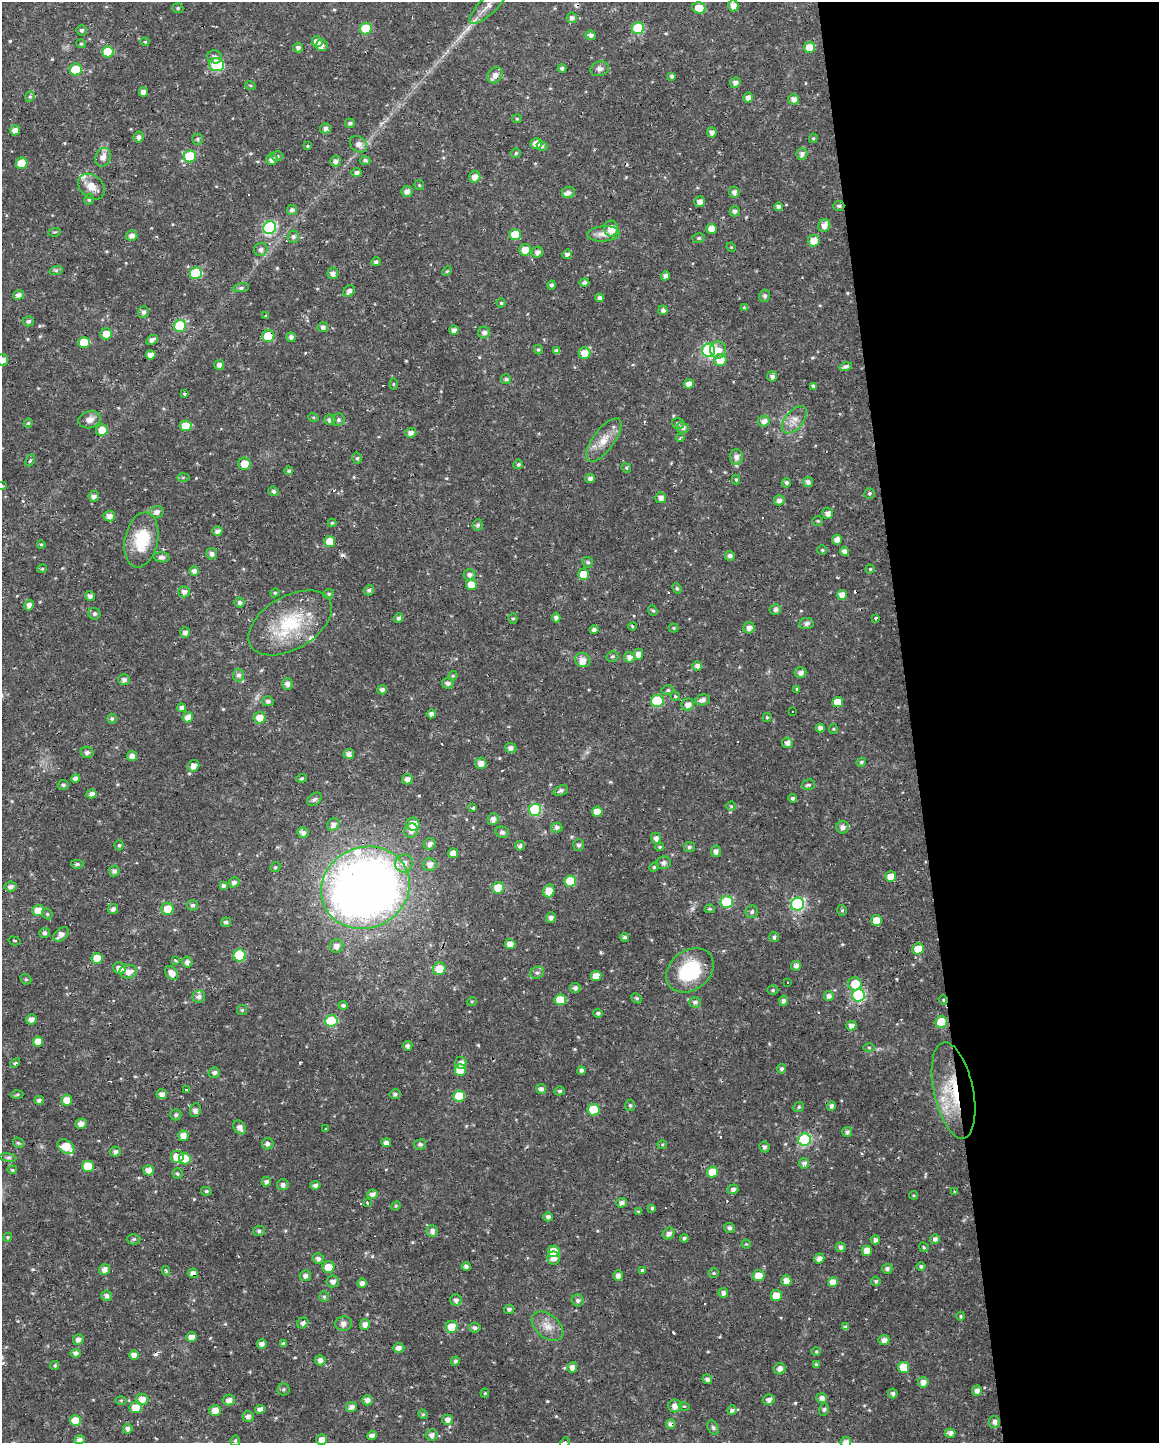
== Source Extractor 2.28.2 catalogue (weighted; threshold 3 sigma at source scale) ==
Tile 8 of 4 x 3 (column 4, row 2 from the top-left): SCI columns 3471-4627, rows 1450-2890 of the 4627 x 4382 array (HDU 1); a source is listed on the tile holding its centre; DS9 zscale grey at full resolution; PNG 1161 x 1445 px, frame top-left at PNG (2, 2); each listed source drawn as its Kron ellipse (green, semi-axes under 4 px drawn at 4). Shown black and unused: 21% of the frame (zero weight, under 2 of 3 exposures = <1% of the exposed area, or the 3 px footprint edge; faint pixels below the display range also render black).
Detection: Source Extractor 2.28.2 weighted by HDU 2 'WHT'; one run over the whole footprint, this tile lists its part. Background 0.0217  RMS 0.0028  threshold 0.0124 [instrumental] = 3 sigma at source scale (4.5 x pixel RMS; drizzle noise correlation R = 1.50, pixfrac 1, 0.0396/0.0396 arcsec/px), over >= 5 px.
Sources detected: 562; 22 cosmic-ray / hot-pixel residue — neither listed nor drawn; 8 inside a brighter listed object's ellipse — not listed separately; of the other 532, all 500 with FLUX_AUTO >= 0.283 (the completeness limit of this list) listed and drawn (32 fainter detections not listed), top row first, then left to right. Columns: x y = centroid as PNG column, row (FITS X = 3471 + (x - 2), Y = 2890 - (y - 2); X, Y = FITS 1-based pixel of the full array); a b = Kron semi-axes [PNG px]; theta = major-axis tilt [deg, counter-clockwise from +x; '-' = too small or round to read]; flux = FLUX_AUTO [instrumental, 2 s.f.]
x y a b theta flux
488 6 24 8 44 3.2
733 6 5 5 - 1.7
178 8 6 5 - 0.39
699 8 7 5 -12 4.9
572 18 5 5 - 1.1
638 28 6 6 - 17
366 29 6 5 - 9.2
82 30 5 5 - 0.58
591 35 5 4 - 0.98
145 42 4 4 - 0.31
317 42 5 5 - 2
81 44 5 4 - 0.38
321 45 6 5 - 1.3
810 47 5 5 - 4.5
298 48 5 5 - 0.82
108 52 6 5 - 8.5
215 57 7 6 - 0.81
216 65 7 6 - 22
562 68 4 4 - 0.65
76 69 6 6 - 7.3
600 69 9 7 18 0.94
495 75 9 7 56 1.9
672 76 3 3 - 1.1
735 83 5 5 - 1.2
250 85 5 3 - 0.3
143 92 4 4 - 1.2
30 97 5 4 - 0.46
748 98 5 4 - 1.3
794 99 5 5 - 1.4
517 119 5 4 - 0.31
350 123 5 4 - 0.74
325 128 5 5 - 1.1
15 130 5 5 - 1.6
712 132 5 4 - 1.2
139 137 5 5 - 0.97
813 138 5 4 - 0.38
197 139 5 5 - 0.51
536 143 6 5 - 2.4
359 144 9 7 -43 1.7
307 146 4 3 - 0.3
542 146 5 4 - 0.62
516 153 5 4 - 0.42
802 154 6 5 - 0.95
190 156 6 6 - 14
277 156 6 5 - 0.44
103 157 9 7 68 1.8
272 159 6 5 - 1.2
365 160 5 4 - 0.64
336 161 5 5 - 1.1
22 163 6 5 - 5.7
357 173 5 4 - 1
475 177 6 5 - 1.8
419 185 5 4 - 0.32
91 186 15 11 -41 3.3
407 191 5 5 - 1.3
569 192 6 5 - 1.1
734 192 5 5 - 1.1
89 199 6 4 72 0.49
700 202 5 5 - 1.5
839 206 5 5 - 0.57
778 207 4 4 - 1.1
292 210 5 5 - 0.88
735 211 5 5 - 0.9
824 225 6 6 - 1.8
269 228 7 6 - 35
611 229 8 7 - 3.7
712 229 5 5 - 3.1
55 232 6 4 10 0.35
515 234 6 5 - 5
604 234 16 7 4 2.5
132 236 6 5 - 1.2
293 237 6 5 - 0.73
699 238 6 5 - 0.51
814 241 6 5 - 3
731 247 5 4 - 0.29
261 249 7 6 - 1.1
525 250 6 5 - 3.5
537 252 6 5 - 1.2
567 254 5 4 - 1
376 262 5 4 - 0.63
56 270 7 4 18 0.46
447 271 5 3 - 0.34
196 273 6 6 - 13
333 273 6 5 - 1.1
665 276 5 4 - 0.92
584 283 5 4 - 0.86
551 285 4 4 - 0.62
241 288 8 4 9 0.72
349 291 6 5 - 1
18 295 5 5 - 1.3
765 296 6 5 - 0.74
600 298 4 4 - 1.1
501 303 4 4 - 0.38
744 308 3 3 - 0.81
663 310 5 4 - 0.96
143 312 6 5 - 1
266 316 3 3 - 0.8
28 321 6 5 - 0.66
180 326 6 6 - 16
323 327 5 5 - 0.91
454 330 4 4 - 1.3
484 333 6 6 - 1.1
106 334 6 5 - 3.2
268 336 6 6 - 9.2
291 337 4 4 - 0.96
152 340 6 4 29 1.2
84 343 6 5 - 7.7
538 350 5 4 - 0.41
709 350 6 6 - 34
718 350 8 8 - 2.5
557 351 4 4 - 1.2
585 353 6 6 - 3.2
151 355 5 4 - 1.9
2 360 5 5 - 1.9
720 360 6 6 - 4.1
219 365 5 5 - 1.1
846 367 6 4 13 1
772 376 5 5 - 0.96
506 379 5 5 - 0.74
393 384 5 3 - 0.29
689 384 5 4 - 1.4
813 386 4 4 - 0.59
185 394 3 3 - 0.97
313 417 5 3 - 0.3
90 420 11 8 16 1.6
330 420 5 5 - 1.1
338 420 6 6 - 0.63
794 420 16 9 50 2.6
764 421 6 5 - 1.5
28 423 4 4 - 0.33
678 423 6 5 - 0.68
186 426 6 5 - 3.8
683 428 6 5 - 1.1
102 430 6 6 - 3
411 433 5 5 - 1.2
680 438 4 2 - 0.85
604 440 26 10 53 4.1
736 457 8 6 -90 1.3
357 458 5 4 - 0.5
30 460 6 4 62 0.44
244 464 6 6 - 3.3
518 464 5 4 - 0.66
626 468 5 4 - 0.37
289 471 4 4 - 0.51
183 477 6 4 2 0.42
590 478 5 4 - 1
736 480 5 4 - 0.34
808 482 5 5 - 1.1
786 483 5 4 - 0.68
2 486 3 3 - 0.33
273 491 5 4 - 0.75
869 493 5 5 - 0.52
94 496 5 5 - 1.1
661 498 5 5 - 1.3
779 500 5 5 - 1.1
157 512 7 6 - 1.2
828 513 5 5 - 1.4
109 516 6 5 - 1.5
818 521 5 4 - 0.37
332 523 4 4 - 0.34
478 525 6 5 - 0.62
217 531 5 4 - 1.2
141 540 28 16 78 10
837 540 5 4 - 1.6
330 542 5 5 - 4.7
41 544 4 3 - 0.4
822 550 4 4 - 0.37
844 551 5 4 - 1.3
212 554 5 5 - 1
730 556 5 5 - 1
162 557 8 5 -4 0.99
588 562 5 5 - 0.57
42 569 5 4 - 0.33
870 569 4 4 - 0.32
194 571 5 4 - 1.2
584 574 5 5 - 4.8
469 575 6 5 - 0.93
471 585 5 5 - 4.3
677 588 5 4 - 0.41
369 590 5 5 - 0.96
184 592 6 5 - 1.1
275 593 4 4 - 0.34
329 594 5 4 - 0.39
842 595 5 5 - 1.7
90 596 5 4 - 0.97
240 603 5 5 - 0.81
29 605 5 5 - 1.3
775 609 6 5 - 0.9
653 611 5 4 - 0.48
94 614 6 5 - 0.72
556 617 5 4 - 0.98
398 618 5 4 - 0.8
513 618 5 4 - 0.45
876 618 3 3 - 0.49
290 623 46 26 30 18
806 624 7 5 4 1
632 626 4 3 - 0.28
674 628 5 4 - 0.35
749 628 5 5 - 1.5
594 630 4 4 - 0.95
185 632 5 5 - 1.2
638 654 5 5 - 1.3
612 656 6 5 - 0.48
629 657 5 5 - 1.6
583 660 8 7 - 1.7
697 666 5 4 - 1.4
801 673 6 5 - 1.3
238 675 6 6 - 0.87
453 676 5 4 - 0.35
124 680 5 5 - 1
448 683 6 5 - 0.86
287 684 6 5 - 1.1
797 689 4 4 - 0.38
382 690 5 4 - 0.98
668 690 6 5 - 0.5
675 696 5 4 - 0.58
702 700 7 5 15 1.3
268 701 5 5 - 0.77
657 701 6 6 - 17
838 702 5 5 - 4.8
688 705 6 6 - 1.5
182 708 4 4 - 1.1
792 712 3 3 - 0.42
431 714 5 4 - 1.1
188 717 5 5 - 1.7
767 717 4 4 - 0.3
260 718 6 6 - 2.9
112 719 5 5 - 0.58
820 728 4 4 - 1.2
833 729 5 4 - 0.3
787 743 5 5 - 1.3
511 748 5 5 - 1.1
87 752 6 5 - 0.9
349 754 5 5 - 1.3
132 756 5 5 - 1.3
861 762 5 4 - 0.46
481 763 6 5 - 1.7
194 766 6 5 - 1.6
76 778 5 4 - 1
302 778 5 3 - 0.34
407 779 5 5 - 1.3
63 785 5 5 - 0.52
808 785 7 5 14 0.82
561 790 8 5 22 0.78
92 794 5 4 - 1.2
793 798 4 4 - 0.67
314 799 8 5 38 0.69
731 806 4 4 - 0.3
473 808 3 3 - 1.7
535 810 6 6 - 22
597 812 5 5 - 3.2
493 819 6 5 - 1.5
333 824 7 5 46 1.3
413 824 6 6 - 4
557 827 5 5 - 0.83
842 827 6 6 - 1.2
411 831 7 6 - 1.5
502 832 6 5 - 0.73
303 833 6 5 - 1.3
656 838 5 5 - 1.3
430 844 6 5 - 1.1
119 845 5 4 - 0.43
579 845 6 5 - 0.71
520 846 5 5 - 0.94
660 847 4 3 - 0.34
689 847 5 5 - 0.59
716 851 5 5 - 1.3
453 853 5 5 - 1.7
404 863 9 8 - 2.1
664 863 7 6 - 0.96
77 864 6 4 2 0.6
430 864 6 6 - 1.7
275 867 5 4 - 0.39
654 867 5 4 - 0.38
114 871 5 5 - 0.79
891 877 5 5 - 2.7
570 881 6 6 - 8.2
234 882 5 5 - 0.89
223 885 4 4 - 0.63
11 887 6 5 - 1.1
365 888 45 40 24 270
498 888 6 6 - 4.8
549 891 6 5 - 3.5
727 902 6 6 - 18
798 904 7 6 - 35
193 905 5 5 - 0.71
113 909 5 5 - 0.91
167 909 6 6 - 3.8
710 909 5 4 - 0.35
38 910 6 5 - 3.7
842 910 5 4 - 0.42
752 912 6 6 - 0.55
47 914 6 4 -48 0.4
551 918 5 5 - 1.1
876 920 5 5 - 3.9
226 922 5 4 - 0.7
44 933 5 5 - 0.86
61 934 9 5 38 1.6
624 937 4 4 - 0.71
774 937 5 5 - 0.62
14 941 6 2 -15 0.43
510 944 5 5 - 2.2
336 946 7 6 - 1.6
918 949 6 5 - 4
240 955 6 6 - 16
97 958 5 5 - 4.4
175 960 3 2 - 0.67
187 962 5 5 - 1.1
796 966 5 4 - 1.1
120 968 6 5 - 1.8
439 969 6 6 - 4.2
690 970 25 20 37 16
128 972 8 6 8 1.8
172 973 8 5 -51 2.3
537 973 7 6 - 0.75
596 976 5 5 - 3.2
26 979 6 5 - 0.41
788 982 3 3 - 1.5
855 984 6 6 - 5.6
575 988 5 5 - 0.96
773 990 5 5 - 0.45
858 995 6 6 - 27
829 996 5 5 - 1.2
199 997 6 6 - 1.1
637 998 6 4 -40 0.44
560 1000 6 5 - 6.4
943 1000 5 4 - 0.37
472 1001 5 3 - 0.28
783 1001 5 4 - 0.99
695 1002 6 5 - 0.81
343 1005 4 4 - 0.65
242 1010 5 5 - 0.37
598 1013 5 4 - 0.64
31 1019 5 5 - 1.2
331 1021 6 6 - 14
942 1022 6 6 - 13
851 1026 5 4 - 1.3
38 1042 5 5 - 2.6
408 1046 5 5 - 0.93
869 1048 6 4 -1 0.33
15 1063 5 3 - 0.38
461 1063 6 5 - 1.1
782 1069 4 4 - 0.58
460 1070 6 5 - 5.3
581 1071 4 4 - 0.87
214 1072 6 5 - 0.85
541 1089 5 5 - 1
186 1090 3 3 - 0.66
953 1090 49 19 -78 17
560 1091 5 4 - 0.59
17 1094 6 4 3 0.42
162 1094 5 5 - 1.5
395 1094 5 5 - 0.7
459 1096 6 5 - 7.9
39 1100 5 4 - 0.68
67 1100 5 5 - 3.1
630 1105 5 5 - 0.52
831 1106 5 4 - 0.72
799 1107 5 5 - 0.44
195 1110 7 5 81 0.96
594 1110 6 5 - 6.7
176 1115 6 5 - 0.58
81 1124 5 5 - 1.5
240 1127 7 5 -55 1.3
326 1129 3 3 - 0.46
847 1132 5 5 - 0.89
183 1136 5 5 - 2.1
804 1140 6 6 - 25
18 1143 6 5 - 0.41
386 1143 5 4 - 1.1
268 1144 6 5 - 0.95
420 1144 6 5 - 0.72
662 1145 4 4 - 0.35
66 1147 9 6 -36 5.3
764 1147 5 5 - 0.91
115 1152 5 5 - 0.87
177 1157 7 6 - 3.3
8 1158 8 4 -8 0.5
185 1159 6 5 - 6.9
804 1163 5 5 - 1.1
88 1166 6 5 - 6
12 1170 5 4 - 0.45
148 1170 5 5 - 2
713 1172 6 5 - 5.7
177 1174 5 5 - 0.48
266 1182 5 4 - 0.84
283 1185 6 5 - 0.9
315 1185 5 4 - 0.99
733 1189 5 5 - 0.91
206 1191 5 4 - 0.44
955 1192 3 3 - 0.8
372 1194 5 5 - 1.1
914 1195 4 4 - 0.3
367 1202 3 3 - 0.72
621 1203 5 4 - 1.2
396 1206 5 4 - 0.32
652 1208 4 4 - 0.42
639 1212 4 3 - 0.5
548 1217 4 4 - 0.87
729 1228 5 5 - 0.85
259 1231 6 5 - 0.56
432 1231 6 5 - 0.97
669 1233 6 5 - 1.3
8 1237 5 3 - 0.3
684 1238 4 4 - 0.74
134 1239 7 5 0 0.59
935 1239 5 5 - 1
875 1240 5 4 - 1
746 1244 4 4 - 0.37
841 1247 5 5 - 1
924 1247 5 4 - 0.37
554 1251 6 5 - 4.4
867 1251 5 5 - 2.4
554 1258 6 6 - 1.5
819 1258 5 5 - 1.6
318 1259 5 5 - 0.95
466 1266 4 4 - 0.91
921 1266 4 4 - 0.52
328 1267 6 5 - 3.7
105 1269 5 5 - 1.5
887 1269 5 5 - 0.86
642 1270 4 4 - 0.35
166 1271 5 3 - 0.43
193 1273 5 4 - 1.3
714 1273 5 4 - 0.37
305 1276 6 5 - 1.1
618 1276 5 5 - 1.2
758 1276 6 5 - 3.1
333 1281 6 6 - 1.2
786 1281 5 5 - 2.3
876 1281 5 4 - 0.51
833 1282 5 5 - 2.7
362 1283 5 4 - 1.2
723 1293 5 4 - 1.1
107 1296 5 5 - 1.2
776 1296 5 5 - 4.8
324 1297 5 4 - 0.42
456 1300 6 5 - 1
578 1300 6 5 - 0.8
509 1309 5 4 - 0.78
961 1316 4 4 - 0.38
303 1323 6 5 - 0.84
343 1324 8 7 - 1.2
365 1324 5 5 - 1.4
547 1326 18 11 -40 3.2
452 1327 6 6 - 4.6
845 1327 4 4 - 0.76
475 1328 6 5 - 0.79
192 1337 5 5 - 1.7
78 1340 5 5 - 1.2
884 1340 5 5 - 1.5
262 1344 5 4 - 1
283 1344 4 3 - 0.86
399 1348 5 5 - 1.3
816 1352 5 3 - 0.29
76 1353 5 4 - 1.1
134 1355 5 4 - 1.5
320 1360 5 5 - 1.3
455 1361 4 4 - 0.51
55 1365 5 4 - 0.4
816 1365 4 4 - 0.5
572 1367 5 4 - 1.4
904 1367 6 5 - 6.4
780 1369 6 5 - 1.5
707 1379 5 4 - 1
923 1382 5 5 - 1.4
283 1389 6 6 - 0.5
977 1391 5 5 - 1.2
485 1393 4 4 - 0.29
893 1393 5 4 - 0.66
821 1398 5 5 - 1.3
142 1399 6 5 - 2.2
121 1400 5 3 - 0.3
229 1400 6 5 - 1.5
367 1400 5 5 - 1.4
769 1400 6 5 - 1.1
675 1406 6 6 - 1.8
684 1406 5 3 - 0.29
136 1407 6 5 - 3.6
351 1407 5 5 - 1.4
260 1409 5 4 - 1.2
824 1409 6 5 - 0.52
215 1410 6 5 - 2.3
732 1410 5 4 - 0.83
423 1414 5 4 - 0.45
248 1416 5 5 - 1.2
448 1420 5 5 - 1.3
75 1421 5 5 - 4.6
994 1422 6 5 - 1.2
671 1424 5 4 - 1.4
713 1428 7 5 -63 0.58
128 1429 5 4 - 1.1
950 1433 5 4 - 1
432 1435 6 6 - 1.1
372 1436 5 4 - 1.1
79 1440 5 4 - 1.1
322 1440 5 5 - 1.9
235 1441 5 4 - 0.38
565 1442 5 4 - 0.32
846 1442 5 5 - 1.5
Overlapping masked pixels (flux is a lower limit): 9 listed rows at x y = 733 6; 495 75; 180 326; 268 336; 330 420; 943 1000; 953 1090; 193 1273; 671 1424
Isophote crosses this tile's border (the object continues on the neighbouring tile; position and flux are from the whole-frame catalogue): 4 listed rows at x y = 2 360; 2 486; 565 1442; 846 1442